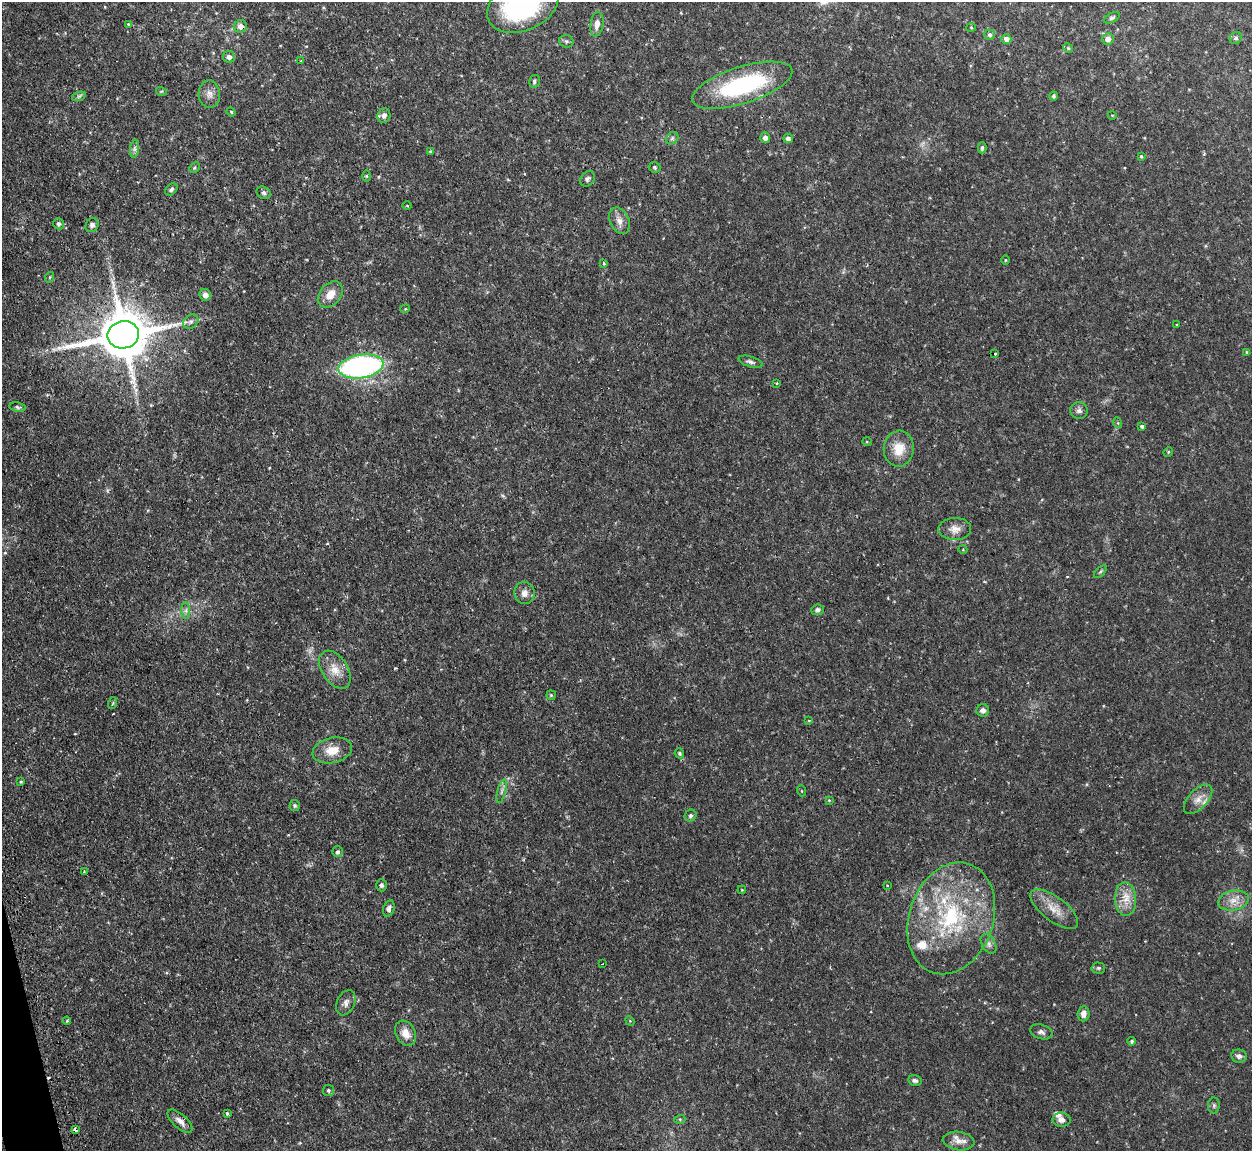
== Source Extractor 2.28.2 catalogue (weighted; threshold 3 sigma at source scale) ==
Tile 7 of 4 x 4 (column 3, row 2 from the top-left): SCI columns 2537-3786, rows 2463-3611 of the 5072 x 5047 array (HDU 1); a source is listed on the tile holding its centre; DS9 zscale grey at full resolution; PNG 1254 x 1153 px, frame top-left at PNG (2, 2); each listed source drawn as its Kron ellipse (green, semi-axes under 4 px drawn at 4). Shown black and unused: <1% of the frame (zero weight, under 2 of 3 exposures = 4% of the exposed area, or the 3 px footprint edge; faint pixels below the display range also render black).
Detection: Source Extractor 2.28.2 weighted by HDU 2 'WHT'; one run over the whole footprint, this tile lists its part. Background 0.0595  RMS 0.0067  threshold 0.0302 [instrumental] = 3 sigma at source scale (4.5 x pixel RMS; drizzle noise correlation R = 1.50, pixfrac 1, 0.05/0.05 arcsec/px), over >= 5 px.
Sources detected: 118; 1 too faint to see at this stretch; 2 cosmic-ray / hot-pixel residue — neither listed nor drawn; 4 inside a brighter listed object's ellipse — not listed separately; the other 111 listed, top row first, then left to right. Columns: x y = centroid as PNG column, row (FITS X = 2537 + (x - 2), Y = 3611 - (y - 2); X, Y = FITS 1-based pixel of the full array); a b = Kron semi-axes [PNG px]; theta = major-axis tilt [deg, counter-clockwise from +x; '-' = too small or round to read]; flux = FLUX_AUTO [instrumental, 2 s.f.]
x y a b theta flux
523 6 37 25 23 97
1112 18 9 4 28 1.3
128 24 4 4 - 0.74
597 24 12 6 81 3.9
240 26 6 6 - 3.9
971 27 5 3 - 0.55
990 35 5 5 - 1.6
1236 38 6 5 - 1.5
1006 39 5 5 - 3.1
1108 39 6 5 - 4
566 41 7 6 - 1.5
1068 48 5 4 - 0.86
229 57 6 5 - 2.6
301 61 3 3 - 0.88
534 81 6 5 - 1.6
742 85 52 18 18 77
161 91 5 3 - 0.65
209 94 14 10 -85 4.5
79 96 7 4 18 1.4
1054 96 4 3 - 1
231 112 5 4 - 0.67
384 115 7 6 - 2.8
1112 115 4 3 - 0.5
672 138 7 5 46 1.5
765 138 5 5 - 3
788 138 5 5 - 2.2
982 148 6 4 89 1
135 149 9 4 82 1.9
430 151 4 3 - 0.8
1141 156 4 3 - 0.72
655 167 6 5 - 1.1
195 168 6 4 47 0.92
366 176 6 4 -90 0.74
588 179 8 6 54 1.9
171 189 7 5 45 1.5
264 193 7 6 - 1.6
407 206 5 3 - 0.51
619 221 14 9 -66 4.8
58 224 6 5 - 1.8
92 225 7 6 - 2
1005 260 4 3 - 0.49
604 263 4 3 - 0.68
50 277 5 3 - 0.73
330 294 15 10 48 8.1
205 295 6 5 - 3.2
405 309 5 3 - 0.52
191 322 8 6 36 2
1177 325 3 3 - 0.83
123 335 16 13 10 3800
1246 352 4 3 - 0.55
995 354 3 3 - 4.2
751 362 12 5 -16 2
361 366 23 11 8 160
777 383 4 2 - 0.49
18 407 8 4 -10 1.3
1079 411 9 8 - 2.4
1118 423 5 3 - 0.64
1142 426 4 3 - 1.3
867 442 5 3 - 0.55
899 449 18 15 83 12
1168 452 5 4 - 0.76
955 529 16 11 1 5.8
963 550 4 3 - 0.47
1100 572 8 4 45 1.1
525 593 11 10 - 4.2
817 610 6 5 - 1.7
186 611 8 4 90 1.7
335 670 21 13 -56 9.7
551 695 5 4 - 0.75
113 703 6 3 71 0.65
983 710 6 6 - 2.9
809 721 4 4 - 0.78
332 750 20 12 12 11
679 753 5 4 - 0.92
21 782 3 3 - 0.66
502 791 12 3 75 1.7
802 791 5 3 - 0.62
1198 799 18 9 47 6.6
829 800 3 3 - 0.55
295 805 5 5 - 1.1
690 816 6 5 - 1.5
338 852 5 5 - 1.4
84 871 3 3 - 0.82
381 885 6 5 - 1.7
887 885 3 2 - 0.53
742 890 4 3 - 0.5
1126 899 17 10 -88 8.6
1233 900 15 10 12 6.9
389 908 8 5 71 2.3
1054 909 29 12 -37 10
951 918 57 42 71 86
988 944 11 7 -60 2.6
602 964 3 2 - 0.55
1098 968 7 5 -2 1.2
346 1003 13 9 65 3.4
1083 1014 7 6 - 3.7
67 1021 4 3 - 0.67
630 1021 5 4 - 0.64
1041 1032 11 7 -17 2.4
406 1033 13 9 -61 7
1132 1041 4 4 - 1.2
1239 1056 8 6 -8 2.5
915 1081 7 5 -13 1.7
328 1090 5 5 - 1.1
1214 1105 8 6 -90 1.4
227 1114 3 3 - 1.4
680 1119 5 3 - 0.69
1062 1120 9 7 -8 3.3
180 1121 15 7 -42 4
75 1130 4 3 - 8.2
958 1141 16 9 -7 5.6
Overlapping masked pixels (flux is a lower limit): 1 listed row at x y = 75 1130
Isophote crosses this tile's border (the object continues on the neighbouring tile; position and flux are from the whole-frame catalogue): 1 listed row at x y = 523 6